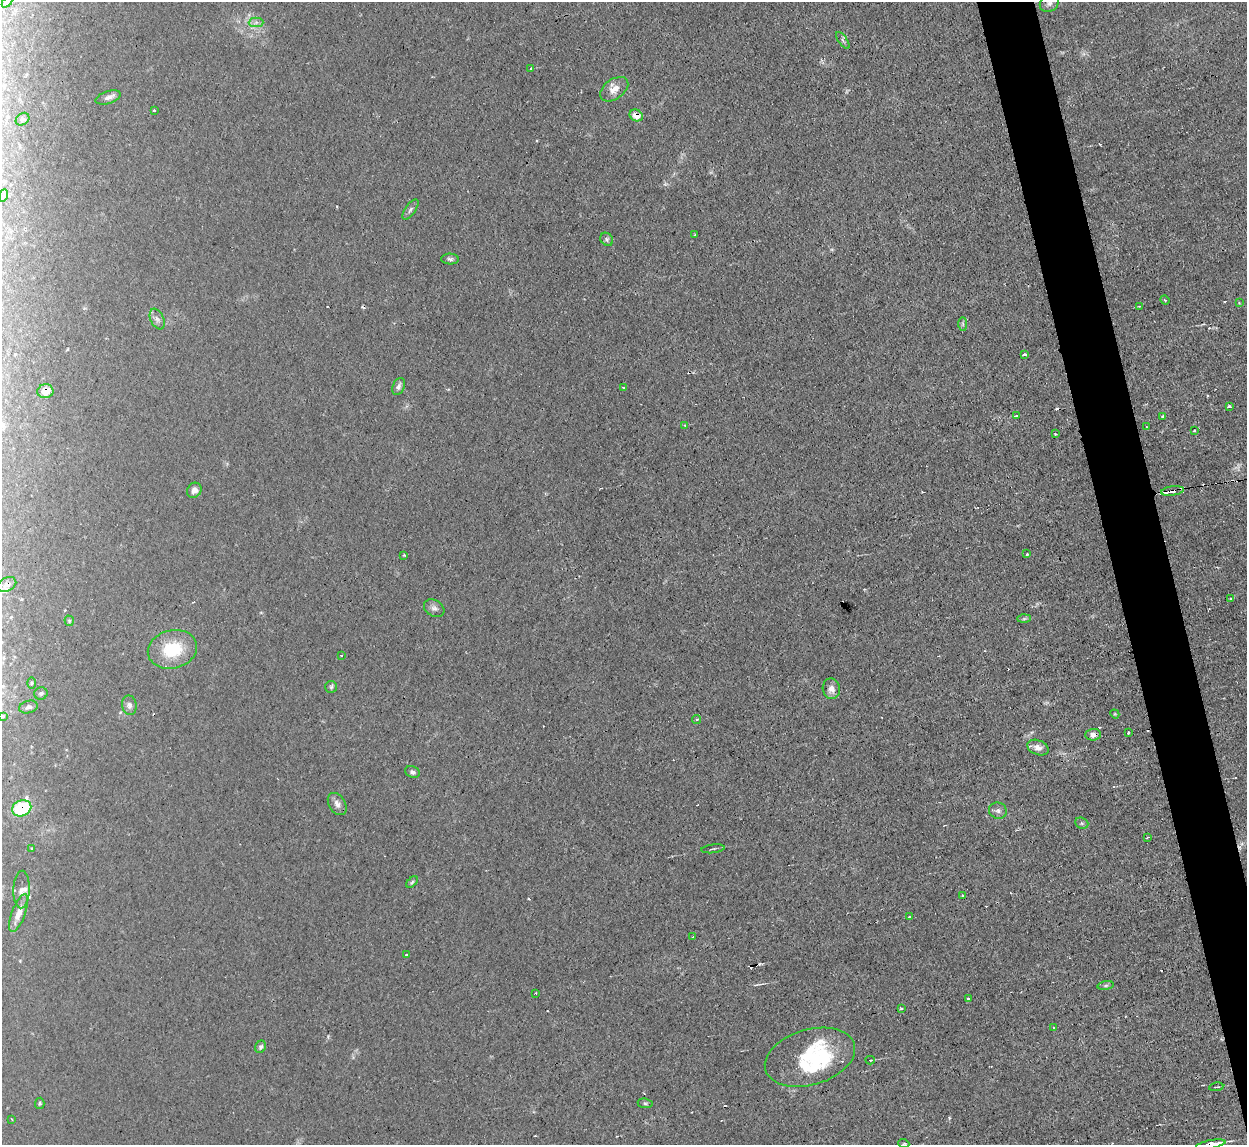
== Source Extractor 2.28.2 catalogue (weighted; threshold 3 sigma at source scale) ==
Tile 6 of 4 x 4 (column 2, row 2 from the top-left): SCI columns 1246-2490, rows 2423-3565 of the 4980 x 4962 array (HDU 1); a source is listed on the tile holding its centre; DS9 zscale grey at full resolution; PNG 1249 x 1147 px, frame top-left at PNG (2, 2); each listed source drawn as its Kron ellipse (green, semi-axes under 4 px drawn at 4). Shown black and unused: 4% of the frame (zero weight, under 2 of 3 exposures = <1% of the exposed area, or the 3 px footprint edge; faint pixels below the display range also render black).
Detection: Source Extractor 2.28.2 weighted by HDU 2 'WHT'; one run over the whole footprint, this tile lists its part. Background 0.0276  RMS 0.0044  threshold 0.0199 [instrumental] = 3 sigma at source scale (4.5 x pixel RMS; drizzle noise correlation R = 1.50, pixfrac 1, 0.05/0.05 arcsec/px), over >= 5 px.
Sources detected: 111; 1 too faint to see at this stretch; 1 inside a brighter object's white glare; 22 cosmic-ray / hot-pixel residue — neither listed nor drawn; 4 inside a brighter listed object's ellipse — not listed separately; the other 83 listed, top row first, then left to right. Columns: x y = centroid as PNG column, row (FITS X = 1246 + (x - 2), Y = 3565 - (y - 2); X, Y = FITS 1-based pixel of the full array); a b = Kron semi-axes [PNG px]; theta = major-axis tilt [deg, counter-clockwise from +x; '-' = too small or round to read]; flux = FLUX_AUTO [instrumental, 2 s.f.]
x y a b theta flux
7 2 6 4 47 0.61
1049 3 10 8 30 1.9
256 22 7 5 1 1.3
843 40 10 2 -55 0.62
531 68 4 2 - 0.34
614 89 16 10 36 4.4
108 97 13 6 17 1.9
154 110 3 3 - 0.67
636 115 7 5 -33 4.9
22 119 7 5 37 1
4 195 6 4 70 0.73
410 210 11 5 54 1.3
695 235 3 3 - 0.51
607 239 7 6 - 1
450 259 9 5 -2 1.2
1165 300 5 4 - 0.53
1239 303 4 4 - 0.4
1139 306 2 2 - 0.36
157 319 11 6 -66 1.9
963 324 7 4 90 0.83
1024 355 4 3 - 3.6
399 387 9 5 66 1.5
623 387 4 2 - 0.34
45 391 8 7 - 5.1
1229 407 3 3 - 3.2
1016 416 3 3 - 1.5
1163 417 3 3 - 1.5
685 425 3 3 - 0.43
1146 426 2 2 - 0.33
1194 431 3 3 - 1.8
1055 434 3 2 - 0.43
194 490 8 6 54 2.1
1172 491 11 4 8 4.5
1027 554 3 3 - 0.77
404 555 3 2 - 0.55
7 585 10 6 27 2.1
1231 599 3 2 - 0.57
434 608 11 8 -30 1.8
1024 619 7 4 2 0.73
69 621 5 4 - 0.62
172 649 25 19 14 19
341 655 3 2 - 0.37
32 683 6 4 89 0.53
331 687 6 6 - 0.86
831 689 10 8 -80 3.1
41 693 6 6 - 1
129 705 10 7 -80 1.8
28 707 9 6 17 1.5
1115 714 5 3 - 0.42
2 716 4 4 - 0.67
697 719 4 4 - 0.79
1128 732 3 3 - 0.82
1093 735 8 6 5 2.2
1038 747 11 7 -22 3.3
412 772 7 5 -22 1.2
337 804 12 8 -58 2.5
22 808 10 8 22 25
998 811 9 8 - 1.7
1082 823 7 5 -21 0.82
1147 837 4 2 - 0.49
32 849 4 3 - 0.42
713 849 12 2 7 0.66
412 882 7 4 45 0.72
21 890 19 8 88 2.4
962 896 3 3 - 1.1
19 913 20 6 69 4
909 917 3 2 - 0.61
693 937 3 2 - 0.47
406 955 3 3 - 1.1
1106 986 8 4 9 0.8
536 993 3 2 - 0.47
968 999 3 3 - 1.5
902 1009 3 3 - 2.7
1053 1027 3 2 - 0.47
261 1047 6 5 - 1.2
810 1057 46 27 17 37
870 1060 4 4 - 0.61
1216 1087 7 2 8 0.56
40 1103 5 4 - 0.71
645 1103 7 5 -7 0.79
12 1119 3 2 - 0.41
904 1144 5 3 - 0.47
1211 1144 15 3 10 5.1
Overlapping masked pixels (flux is a lower limit): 7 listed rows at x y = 636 115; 45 391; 1172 491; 7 585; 1093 735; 22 808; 1211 1144
Isophote crosses this tile's border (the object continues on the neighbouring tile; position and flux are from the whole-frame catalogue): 4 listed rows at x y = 7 2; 1049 3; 2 716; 1211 1144